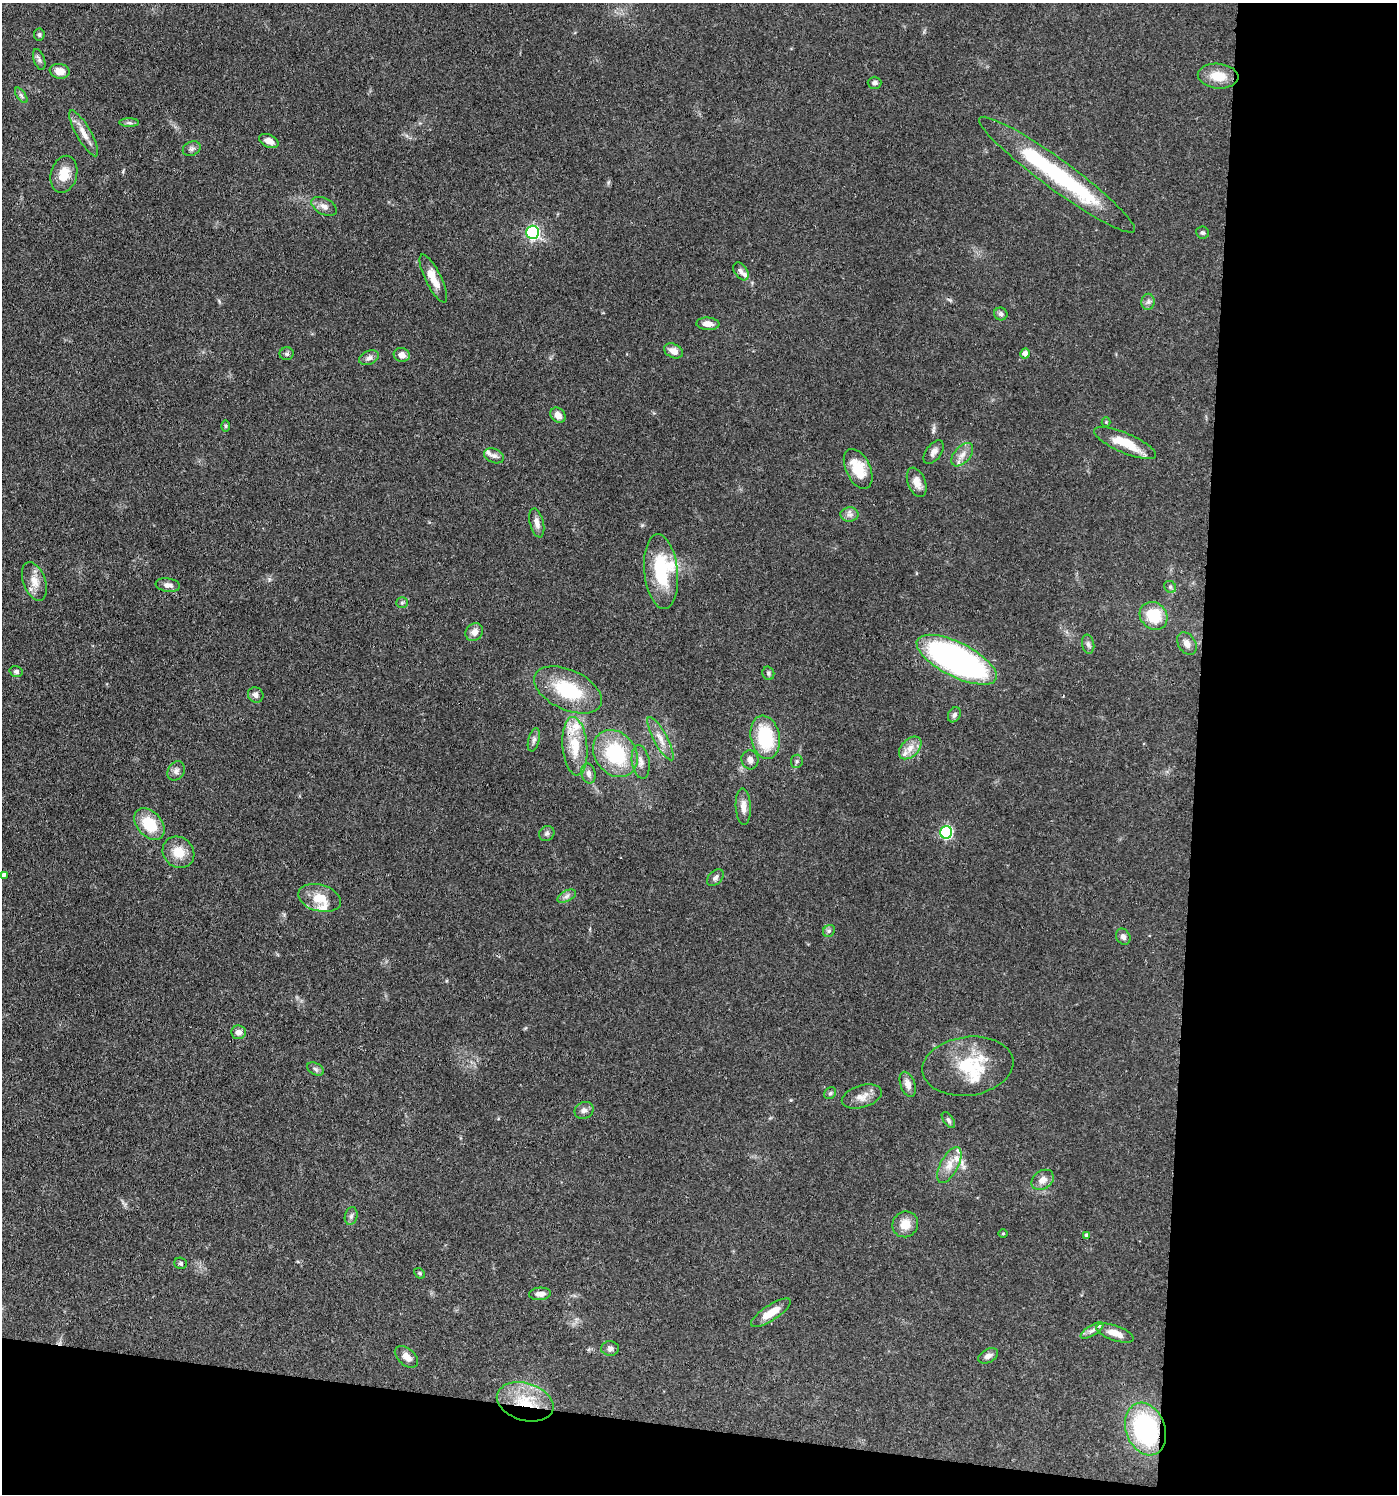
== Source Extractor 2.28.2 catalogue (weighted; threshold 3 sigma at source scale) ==
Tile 9 of 3 x 3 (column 3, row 3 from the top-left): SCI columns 3073-4467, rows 75-1566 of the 4642 x 4621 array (HDU 1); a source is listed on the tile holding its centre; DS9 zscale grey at full resolution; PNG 1399 x 1496 px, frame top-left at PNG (2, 3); each listed source drawn as its Kron ellipse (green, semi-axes under 4 px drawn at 4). Shown black and unused: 19% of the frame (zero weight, under 3 of 4 exposures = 9% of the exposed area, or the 3 px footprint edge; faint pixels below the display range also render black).
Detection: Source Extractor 2.28.2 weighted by HDU 2 'WHT'; one run over the whole footprint, this tile lists its part. Background 0.126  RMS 0.0054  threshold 0.0244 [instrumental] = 3 sigma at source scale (4.5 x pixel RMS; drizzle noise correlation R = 1.50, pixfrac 1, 0.05/0.05 arcsec/px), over >= 5 px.
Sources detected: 109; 1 inside a brighter object's white glare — neither listed nor drawn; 10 inside a brighter listed object's ellipse — not listed separately; the other 98 listed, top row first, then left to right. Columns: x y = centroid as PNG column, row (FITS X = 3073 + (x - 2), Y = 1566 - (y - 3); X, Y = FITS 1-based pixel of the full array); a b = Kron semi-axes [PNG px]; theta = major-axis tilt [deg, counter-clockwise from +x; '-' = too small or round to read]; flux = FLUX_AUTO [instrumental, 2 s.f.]
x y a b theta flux
39 34 6 5 - 1
39 59 11 5 -71 1.6
60 71 10 7 -10 5.4
1218 76 20 12 -6 10
875 83 7 6 - 1.7
21 95 9 4 -55 1.2
129 123 10 4 0 1.3
84 133 26 7 -60 5.7
269 141 10 6 -25 4.1
192 149 9 7 25 1.7
64 174 19 13 75 9.6
1057 175 96 15 -36 71
324 206 14 8 -27 3.4
533 232 6 6 - 91
1202 233 6 6 - 1.1
741 271 10 6 -54 1.9
433 279 26 8 -64 8.2
1148 302 8 6 88 1.7
1001 314 7 6 - 1.4
708 324 11 6 -4 3.8
673 351 10 7 -27 3.9
1025 353 5 5 - 3.2
287 354 7 6 - 1.2
402 355 8 7 - 4.2
369 358 10 7 26 2.2
558 415 8 6 -48 4
1106 422 4 4 - 0.59
226 426 6 4 -89 0.71
1125 443 33 9 -23 14
934 452 14 7 54 2.7
962 455 14 8 49 4
494 456 10 7 -23 2.1
858 469 21 12 -64 14
917 482 15 8 -69 4.8
849 515 9 7 1 2.3
537 523 15 7 -76 3.2
661 572 37 16 -84 34
34 581 20 11 -70 6.7
168 585 12 6 -8 2.9
1170 587 6 5 - 1.2
402 603 5 5 - 0.91
1154 616 15 13 -44 19
474 632 10 8 47 3.6
1187 643 12 8 -58 3.6
1088 644 9 6 -80 1.6
957 660 44 17 -27 190
16 672 6 5 - 1.3
768 673 7 6 - 1.1
568 690 36 20 -25 33
256 695 8 7 - 2.3
954 715 8 6 58 1.7
765 737 22 14 -79 30
660 739 24 6 -61 5.3
534 740 12 5 76 1.8
575 746 29 12 -85 15
910 748 13 8 46 4.7
615 754 25 20 -52 38
750 760 9 8 - 2.8
797 761 6 5 - 1.2
641 762 17 8 -82 3.9
176 771 10 8 57 2.2
588 773 10 7 -78 2.5
743 806 18 7 -88 4.3
149 824 18 12 -48 17
946 832 6 6 - 63
547 833 8 7 - 1.5
178 852 17 15 -43 9.2
3 875 4 4 - 2
715 878 10 6 45 1.8
567 896 10 5 27 2
320 898 22 13 -15 10
829 931 6 5 - 1.2
1123 937 8 7 - 2.2
238 1032 7 7 - 2.9
968 1066 46 29 7 31
315 1069 9 5 -28 1.5
908 1084 13 7 -70 3.3
830 1093 6 5 - 1
862 1097 20 11 17 5.6
584 1110 10 8 31 2.2
948 1120 9 5 -54 1.3
949 1165 20 9 61 6.3
1043 1180 12 9 36 4.3
351 1216 9 6 74 1.5
905 1224 13 12 - 7.5
1003 1233 5 3 - 0.42
1086 1235 4 4 - 1.1
181 1263 6 5 - 0.99
420 1273 6 4 -41 0.78
540 1294 11 6 4 3
771 1313 23 7 33 8.1
1092 1331 13 5 32 2.3
1115 1333 19 7 -19 6.5
610 1348 9 7 3 1.8
988 1356 11 6 28 2.4
406 1357 13 8 -41 4.2
525 1402 29 18 -17 23
1146 1429 27 19 -70 72
Overlapping masked pixels (flux is a lower limit): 2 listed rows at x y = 525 1402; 1146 1429
Isophote crosses this tile's border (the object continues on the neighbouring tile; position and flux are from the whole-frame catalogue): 1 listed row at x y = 3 875